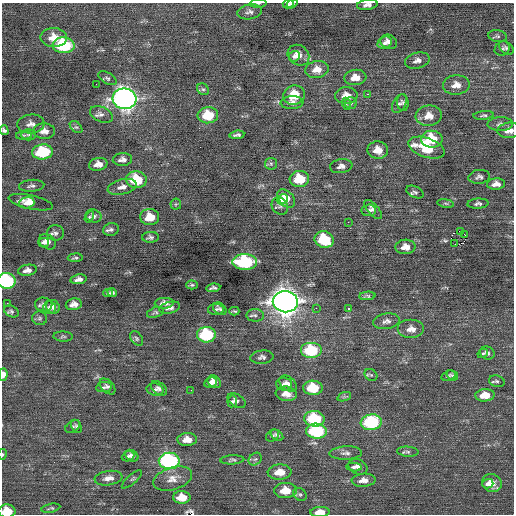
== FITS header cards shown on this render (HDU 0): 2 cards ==
NAXIS1  =                  512 / Axis length
NAXIS2  =                  512 / Axis length

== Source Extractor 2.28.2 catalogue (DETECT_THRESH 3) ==
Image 512 x 512 px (HDU 0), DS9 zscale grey, 1 PNG px = 1 image px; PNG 516 x 516 px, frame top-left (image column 1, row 512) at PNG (2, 3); each listed source drawn as its Kron ellipse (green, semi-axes under 4 px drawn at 4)
Background 0.0629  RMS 0.84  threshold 2.52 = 3 sigma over >= 5 px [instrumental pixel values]
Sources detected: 172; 3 with non-positive FLUX_AUTO (blend fragments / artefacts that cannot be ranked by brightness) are neither listed nor drawn; the other 169 listed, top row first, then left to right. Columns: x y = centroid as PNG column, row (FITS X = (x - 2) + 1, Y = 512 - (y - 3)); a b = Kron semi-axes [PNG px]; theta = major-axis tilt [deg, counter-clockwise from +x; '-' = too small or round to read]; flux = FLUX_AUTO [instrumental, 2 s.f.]
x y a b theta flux
258 3 8 3 4 88
288 4 5 3 - 100
292 4 6 3 35 110
367 5 10 5 8 240
249 12 12 7 9 240
498 36 9 5 -8 110
54 37 13 9 -1 800
389 42 9 7 -24 290
385 43 7 6 - 210
64 45 11 8 -3 4200
506 48 8 5 -41 130
502 49 8 6 34 130
298 55 11 9 -39 480
294 56 6 5 - 150
417 60 13 7 14 310
317 69 12 8 9 630
355 77 11 7 5 600
107 78 10 5 -31 130
96 84 2 2 - 30
456 85 13 9 3 490
203 89 6 5 - 120
368 94 3 2 - 530
294 95 11 9 23 1300
346 95 11 8 2 550
125 99 12 10 -7 33000
292 103 11 6 3 280
351 103 6 6 - 120
403 103 8 6 -82 130
347 104 6 4 -70 73
399 104 10 6 58 150
101 114 12 7 -24 270
208 115 10 8 5 1800
484 115 10 4 5 120
429 116 13 10 7 650
31 124 13 9 4 340
500 124 13 7 2 240
76 127 7 4 -42 110
4 130 5 4 - 130
509 130 11 7 5 450
44 131 11 7 -2 350
24 135 8 3 4 87
29 135 7 5 0 120
237 135 7 3 8 140
432 139 11 8 1 1900
427 148 19 9 -19 2200
378 150 10 8 -1 690
42 152 10 7 7 3400
122 159 10 6 5 260
98 164 9 6 12 430
271 164 6 5 - 110
341 166 11 7 8 270
479 177 11 7 8 190
299 179 10 8 6 1700
136 180 10 8 -4 2100
496 184 9 5 5 340
32 186 12 6 4 180
122 187 15 7 14 400
415 192 9 5 -25 140
286 198 10 7 -44 950
282 199 6 5 - 500
31 202 22 7 -12 570
27 203 8 5 15 270
446 203 8 4 -9 100
176 204 6 5 - 89
478 204 10 5 4 170
280 206 9 7 -51 180
373 209 12 5 -49 220
369 210 7 6 - 150
94 216 8 6 -19 190
89 217 6 4 59 76
150 217 9 8 - 940
348 222 2 2 - 120
111 229 8 6 13 170
460 231 3 2 - 680
55 233 8 7 - 200
465 235 2 2 - 820
150 237 8 5 2 150
324 239 10 8 -17 2700
44 242 5 4 - 160
48 242 9 7 -34 370
455 244 2 2 - 360
405 247 10 7 2 470
75 258 7 3 3 100
245 262 12 8 0 6800
27 270 9 5 9 280
79 279 8 4 9 240
6 281 9 8 - 6900
192 285 6 4 0 89
213 288 7 3 6 120
108 293 4 3 - 87
112 293 5 4 - 130
367 296 8 4 4 120
285 302 12 10 -8 63000
7 303 3 2 - 130
164 303 9 5 2 290
74 304 8 5 10 350
44 305 9 7 -9 190
53 307 7 6 - 280
49 308 6 6 - 200
170 308 10 5 14 230
316 308 2 2 - 150
349 308 3 3 - 540
216 309 8 5 1 130
220 309 7 5 -40 110
11 311 8 5 -28 130
234 311 5 3 - 80
155 312 9 5 18 110
255 315 9 6 -2 160
40 318 7 6 - 120
387 321 13 7 8 290
411 329 13 9 0 470
206 335 9 7 3 4400
63 336 10 5 -2 110
137 338 8 5 -52 120
311 350 11 8 0 3200
483 353 5 3 - 78
487 353 7 6 - 160
262 357 11 6 6 190
3 374 6 4 88 320
371 375 7 5 -38 110
452 375 6 4 -32 97
449 376 7 5 17 110
497 381 8 5 -17 130
214 382 7 5 -39 360
211 383 6 5 - 220
284 384 8 6 -5 200
288 384 10 6 -38 240
104 387 8 5 9 120
108 387 9 6 -46 150
159 388 9 5 -36 170
313 388 10 7 -1 1900
155 389 8 6 -11 170
191 390 3 2 - 56
286 394 10 7 -8 480
485 395 9 6 3 780
344 397 7 4 19 92
232 401 6 5 - 110
237 401 10 6 -32 180
314 419 10 7 -4 3400
371 422 10 8 7 4700
76 426 7 4 -62 99
73 427 8 5 35 95
316 431 10 7 -1 4700
277 435 7 4 -36 140
273 436 7 5 39 120
187 440 10 6 2 540
408 452 11 5 -5 130
346 453 16 6 3 270
2 454 5 3 - 50
128 456 6 5 - 110
132 456 7 5 -34 180
255 459 7 5 41 130
232 460 12 4 3 130
169 461 10 8 -1 10000
354 467 8 4 -3 140
358 467 10 7 -25 300
280 472 12 7 3 760
108 478 14 7 8 350
132 479 13 4 41 110
173 479 20 11 17 600
364 480 12 6 4 380
492 483 10 9 - 570
488 484 6 4 17 180
285 490 11 7 1 900
300 494 7 6 - 130
182 497 9 6 -1 830
51 508 9 3 11 91
7 511 8 6 -1 1000
320 512 9 5 3 570
At the frame edge (FLAGS 8, measured only in part): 11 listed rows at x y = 258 3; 292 4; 367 5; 249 12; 4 130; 509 130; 6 281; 3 374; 2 454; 7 511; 320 512
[3 non-positive-flux detections neither listed nor drawn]